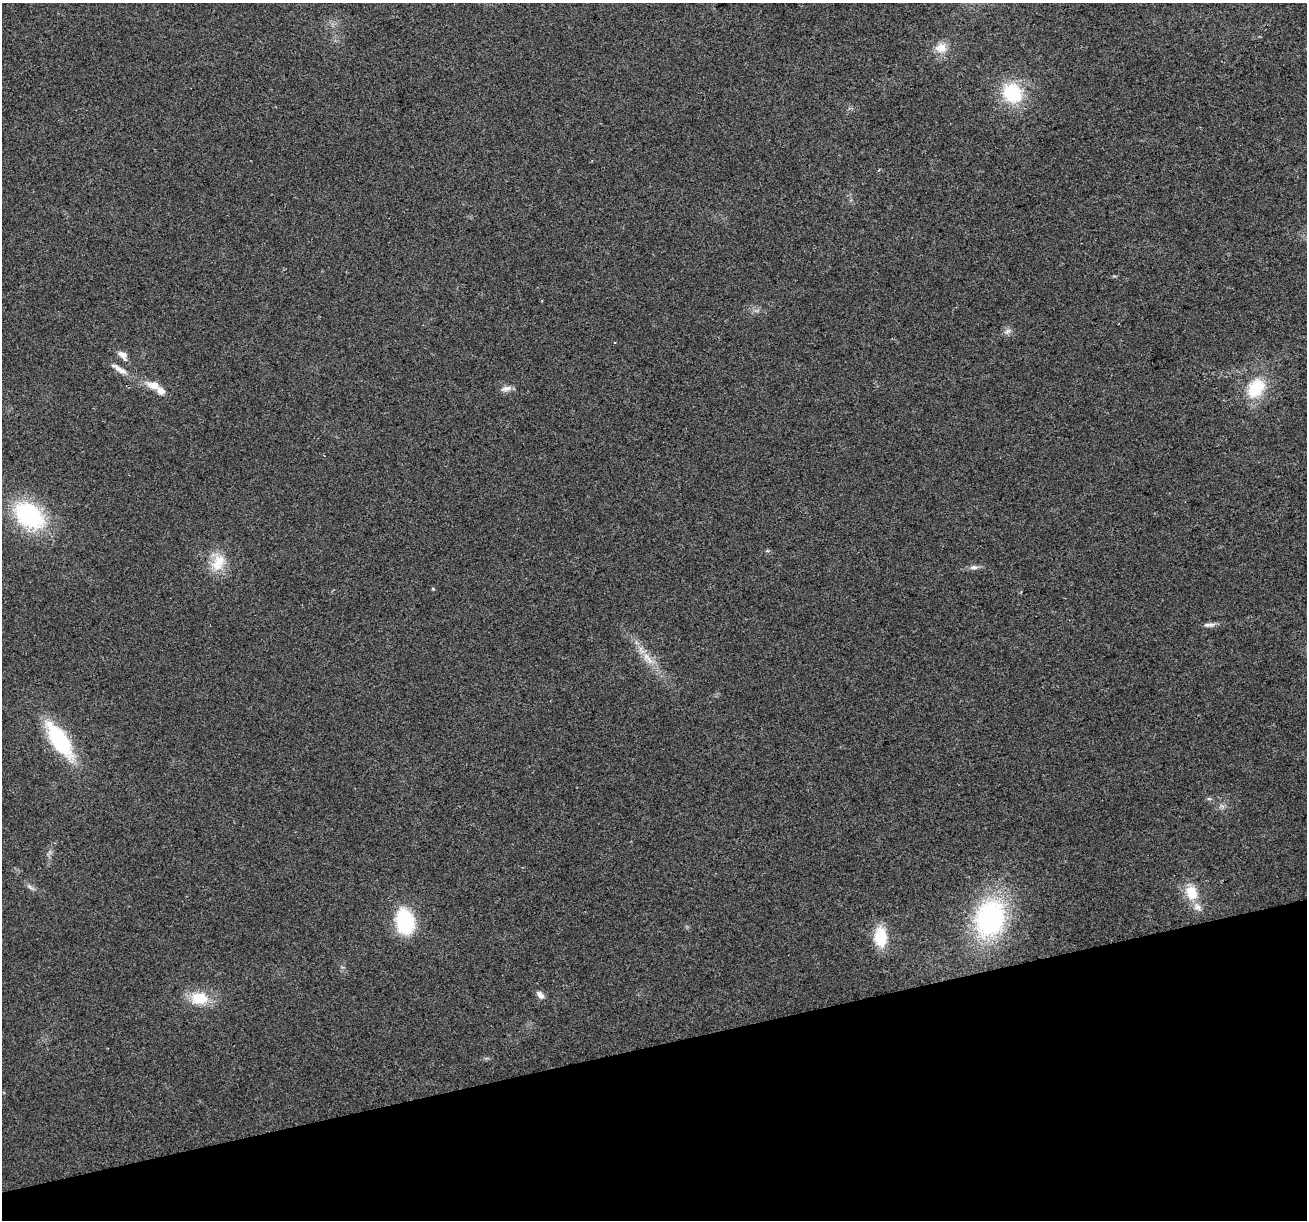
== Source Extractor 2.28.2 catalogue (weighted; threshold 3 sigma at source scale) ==
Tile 14 of 4 x 4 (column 2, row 4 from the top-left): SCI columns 1306-2610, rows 102-1319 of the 5220 x 5026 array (HDU 1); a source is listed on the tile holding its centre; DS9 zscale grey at full resolution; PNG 1309 x 1222 px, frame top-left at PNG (2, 3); no overlay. Shown black and unused: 14% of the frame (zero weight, under 2 of 3 exposures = <1% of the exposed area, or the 3 px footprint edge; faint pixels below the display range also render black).
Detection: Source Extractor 2.28.2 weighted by HDU 2 'WHT'; one run over the whole footprint, this tile lists its part. Background 0.0564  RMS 0.0086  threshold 0.0389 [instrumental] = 3 sigma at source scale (4.5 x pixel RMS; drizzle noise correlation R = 1.50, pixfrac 1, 0.0396/0.0396 arcsec/px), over >= 5 px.
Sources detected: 29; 2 inside a brighter listed object's ellipse — not listed separately; the other 27 listed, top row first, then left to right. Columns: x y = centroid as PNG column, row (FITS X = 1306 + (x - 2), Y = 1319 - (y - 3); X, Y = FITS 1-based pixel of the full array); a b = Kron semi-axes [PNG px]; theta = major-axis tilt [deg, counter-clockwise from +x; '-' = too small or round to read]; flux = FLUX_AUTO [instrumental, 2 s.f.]
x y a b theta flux
941 48 14 12 2 11
1012 93 24 20 -49 49
541 301 3 2 - 0.86
1007 331 10 6 45 3
615 342 3 2 - 0.74
123 355 13 8 -27 5.5
119 369 27 7 -33 7.8
153 385 20 10 -16 11
1256 388 29 20 55 34
506 389 15 6 11 4.4
29 515 39 25 -38 88
218 562 27 18 71 21
973 567 11 7 -4 3.4
433 589 4 4 - 0.9
1209 625 17 5 3 3.7
636 642 7 4 -72 2
649 660 14 7 -52 7.8
60 740 42 15 -56 75
1209 799 6 4 -18 1.2
1222 806 8 5 -33 2.2
30 887 11 5 -39 2.8
1191 892 16 13 -66 20
990 919 37 28 72 160
405 921 29 20 -78 54
880 937 19 12 -87 32
540 995 12 7 -49 4.1
199 998 22 16 -5 24